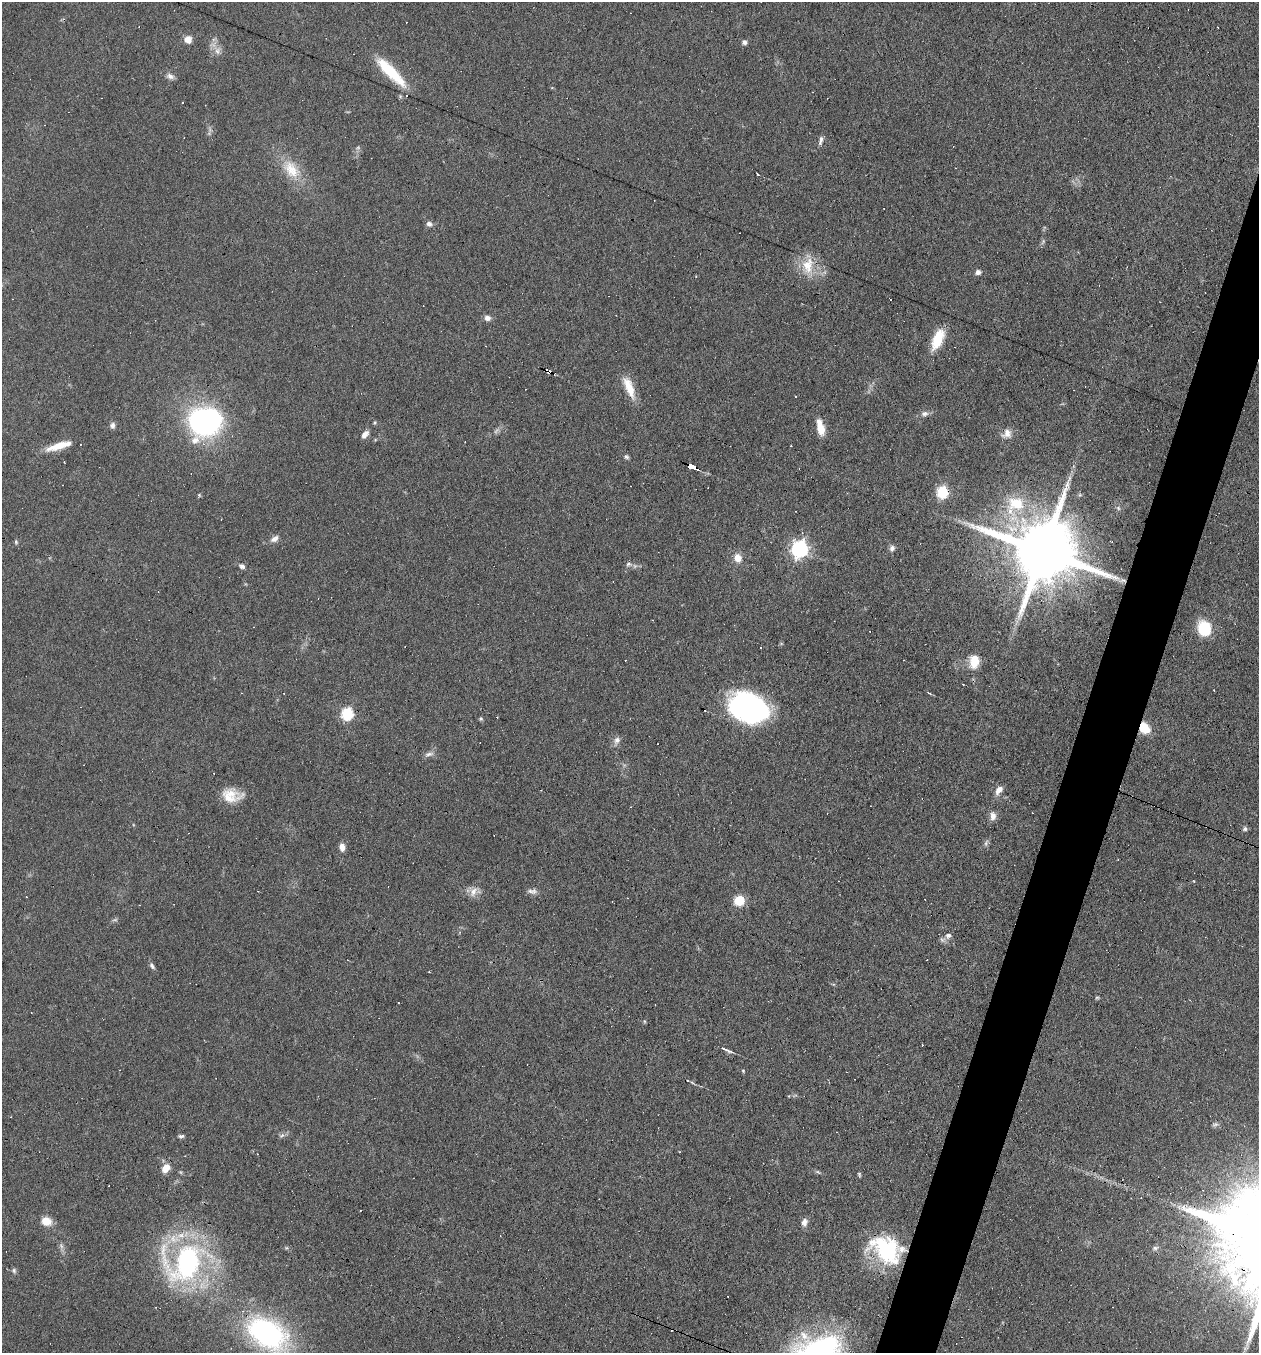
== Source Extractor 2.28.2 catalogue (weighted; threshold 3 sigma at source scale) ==
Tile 10 of 4 x 4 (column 2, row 3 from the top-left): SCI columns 1389-2645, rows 1352-2702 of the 5421 x 5405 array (HDU 1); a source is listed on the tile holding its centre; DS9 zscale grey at full resolution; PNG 1261 x 1355 px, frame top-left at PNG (2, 2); no overlay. Shown black and unused: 4% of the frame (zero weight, under 5 of 9 exposures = <1% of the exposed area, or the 3 px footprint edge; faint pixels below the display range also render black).
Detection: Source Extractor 2.28.2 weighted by HDU 2 'WHT'; one run over the whole footprint, this tile lists its part. Background 0.0906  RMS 0.0047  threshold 0.0194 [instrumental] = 3 sigma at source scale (4.09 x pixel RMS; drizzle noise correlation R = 1.36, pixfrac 0.8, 0.05/0.05 arcsec/px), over >= 5 px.
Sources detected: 132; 4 too faint to see at this stretch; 44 cosmic-ray / hot-pixel residue — not listed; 4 inside a brighter listed object's ellipse — not listed separately; the other 80 listed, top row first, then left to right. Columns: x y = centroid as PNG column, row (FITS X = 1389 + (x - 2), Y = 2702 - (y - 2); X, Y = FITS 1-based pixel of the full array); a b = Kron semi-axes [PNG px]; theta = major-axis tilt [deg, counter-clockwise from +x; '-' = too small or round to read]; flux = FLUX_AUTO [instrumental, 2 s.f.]
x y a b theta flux
214 39 7 4 18 0.87
188 40 9 8 - 3.4
744 42 6 6 - 1.4
217 51 11 9 90 2.8
391 72 43 11 -45 19
170 76 11 7 -25 2
821 140 12 5 77 1.5
291 169 30 19 -52 13
758 174 3 2 - 0.4
429 224 7 6 - 1.8
1043 241 9 4 59 0.85
808 266 25 16 85 11
978 272 7 6 - 1.6
487 318 8 7 - 2.1
938 339 24 10 66 12
548 371 6 4 -28 7.5
629 387 30 9 -68 8.6
924 414 11 7 8 1.9
205 421 32 28 0 90
112 425 8 6 77 1.6
820 427 19 8 -76 6.1
365 434 11 6 51 2.5
1007 434 14 11 37 3.6
58 446 28 8 18 7.8
626 457 6 5 - 0.91
691 467 9 3 -21 27
942 492 6 6 - 53
199 495 5 4 - 0.54
1016 503 27 23 -2 21
1118 508 6 4 -48 0.74
274 539 12 7 31 2.2
16 542 6 5 - 0.69
892 548 9 7 67 1.6
799 549 7 7 - 150
1043 551 19 16 -19 5300
738 558 10 9 - 4.4
628 564 8 6 3 1.4
242 566 8 6 -31 1.5
1123 580 11 5 -2 1.5
1204 629 13 11 -75 19
761 648 3 3 - 1.1
974 661 16 10 82 8.3
963 684 3 2 - 0.29
929 693 6 3 -34 0.48
748 708 37 26 -23 90
347 714 6 6 - 53
481 719 5 5 - 0.7
1144 728 9 8 - 12
617 740 12 7 67 2.1
429 754 14 6 14 1.9
999 790 13 7 55 3.1
230 793 34 12 -12 8.1
993 816 12 8 -89 2.7
1245 829 6 6 - 1
986 843 9 5 74 1.2
342 847 9 6 -83 2.8
1118 859 2 2 - 0.29
532 891 14 7 -2 2
473 892 16 9 57 3.7
739 900 10 9 - 9.4
948 935 9 7 16 2
152 966 9 5 -55 1.2
429 972 3 2 - 0.43
1097 997 6 4 1 0.56
644 1021 5 3 - 0.52
725 1049 17 3 -24 1.8
743 1071 5 4 - 0.51
688 1081 3 2 - 0.34
282 1135 9 6 20 1.3
181 1136 8 4 1 1
166 1168 10 8 55 5.2
818 1172 8 4 -27 0.81
859 1174 6 4 -75 0.61
46 1221 10 8 -19 6.3
804 1222 10 8 71 2.5
1155 1248 8 5 9 1.1
886 1249 40 27 -28 41
186 1262 47 39 36 98
14 1270 7 5 -88 0.92
267 1334 32 20 -36 110
Overlapping masked pixels (flux is a lower limit): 7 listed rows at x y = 548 371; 691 467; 1043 551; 1123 580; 1144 728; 886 1249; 267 1334
Isophote crosses this tile's border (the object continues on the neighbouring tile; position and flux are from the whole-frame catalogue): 1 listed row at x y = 267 1334